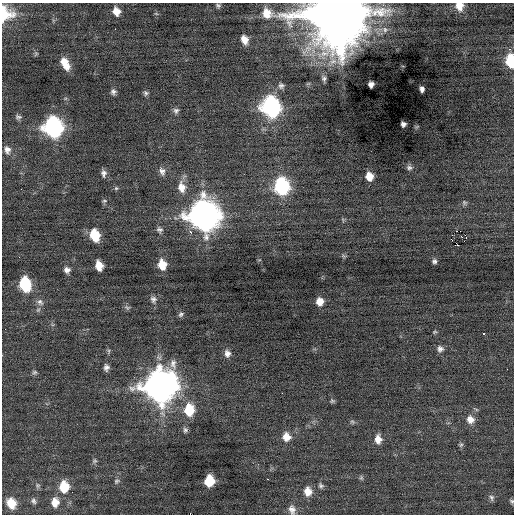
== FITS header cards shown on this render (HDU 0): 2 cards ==
NAXIS1  =                  512 / Axis length
NAXIS2  =                  512 / Axis length

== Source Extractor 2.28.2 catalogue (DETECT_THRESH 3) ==
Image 512 x 512 px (HDU 0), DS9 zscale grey, 1 PNG px = 1 image px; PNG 516 x 516 px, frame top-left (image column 1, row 512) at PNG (2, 3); no overlay
Background -5.04e-04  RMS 0.79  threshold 2.36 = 3 sigma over >= 5 px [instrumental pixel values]
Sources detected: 87; all 87 listed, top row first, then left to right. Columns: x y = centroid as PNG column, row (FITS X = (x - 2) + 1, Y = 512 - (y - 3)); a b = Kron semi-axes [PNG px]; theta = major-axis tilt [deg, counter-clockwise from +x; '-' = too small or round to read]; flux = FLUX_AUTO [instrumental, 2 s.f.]
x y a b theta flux
218 6 6 5 - 110
459 6 10 9 - 560
116 11 8 7 - 520
267 13 10 9 - 580
6 14 18 17 - 1400
156 14 6 3 -20 56
337 14 18 17 - 550000
115 29 3 2 - 38
244 40 8 6 -69 480
510 49 5 4 - 84
36 54 7 5 69 79
510 61 10 6 -85 2300
65 64 13 7 -63 760
324 79 7 5 -78 140
308 84 6 4 19 68
371 84 5 5 - 220
281 86 7 7 - 160
422 89 5 4 - 270
113 92 7 6 - 170
146 93 6 5 - 130
271 107 12 10 -73 14000
176 111 8 8 - 170
18 117 7 6 - 140
403 124 5 5 - 150
53 127 12 10 -76 15000
7 150 11 8 -73 320
409 168 8 6 -14 150
162 171 11 8 -69 260
104 173 9 7 -90 210
369 176 8 6 -74 590
182 187 15 10 -78 630
281 187 12 9 -83 7000
116 188 5 5 - 84
104 201 7 4 17 87
464 203 7 6 - 110
204 215 15 13 -73 67000
343 220 6 4 -57 72
159 230 9 8 - 180
460 231 2 2 - 3300
190 232 3 3 - 920
95 235 10 7 -76 1600
465 235 3 2 - 650
461 236 3 2 - 57
458 245 3 2 - 2200
344 256 6 5 - 82
434 261 6 6 - 140
162 265 10 8 -78 860
99 266 9 6 -76 670
67 270 7 7 - 240
25 284 11 8 -78 3300
153 299 10 7 -75 200
320 301 8 7 - 550
40 302 11 9 -35 240
127 308 9 6 -25 110
38 310 8 5 53 130
181 314 8 5 40 120
435 332 6 4 19 65
484 333 3 2 - 330
440 349 8 8 - 220
227 353 9 7 -75 270
106 367 7 6 - 210
34 372 7 6 - 110
160 386 15 14 - 77000
332 401 6 6 - 86
189 410 11 9 88 1700
470 419 10 9 - 460
352 422 7 5 -42 93
185 430 7 6 - 130
286 437 10 9 - 560
378 439 10 7 -87 470
461 445 7 5 66 98
94 461 7 6 - 110
361 478 7 5 -70 95
267 479 3 2 - 230
117 481 8 6 29 130
209 481 8 7 - 1700
38 485 7 6 - 120
321 486 8 6 -48 130
64 487 11 9 -89 1500
308 491 10 8 -81 570
491 498 9 7 -84 160
33 501 8 6 -58 150
512 501 6 5 - 90
55 502 10 8 87 630
11 503 10 8 -66 960
292 509 12 8 -75 320
190 514 2 2 - 1000
At the frame edge (FLAGS 8, measured only in part): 7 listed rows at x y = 459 6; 6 14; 337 14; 510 61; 512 501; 292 509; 190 514